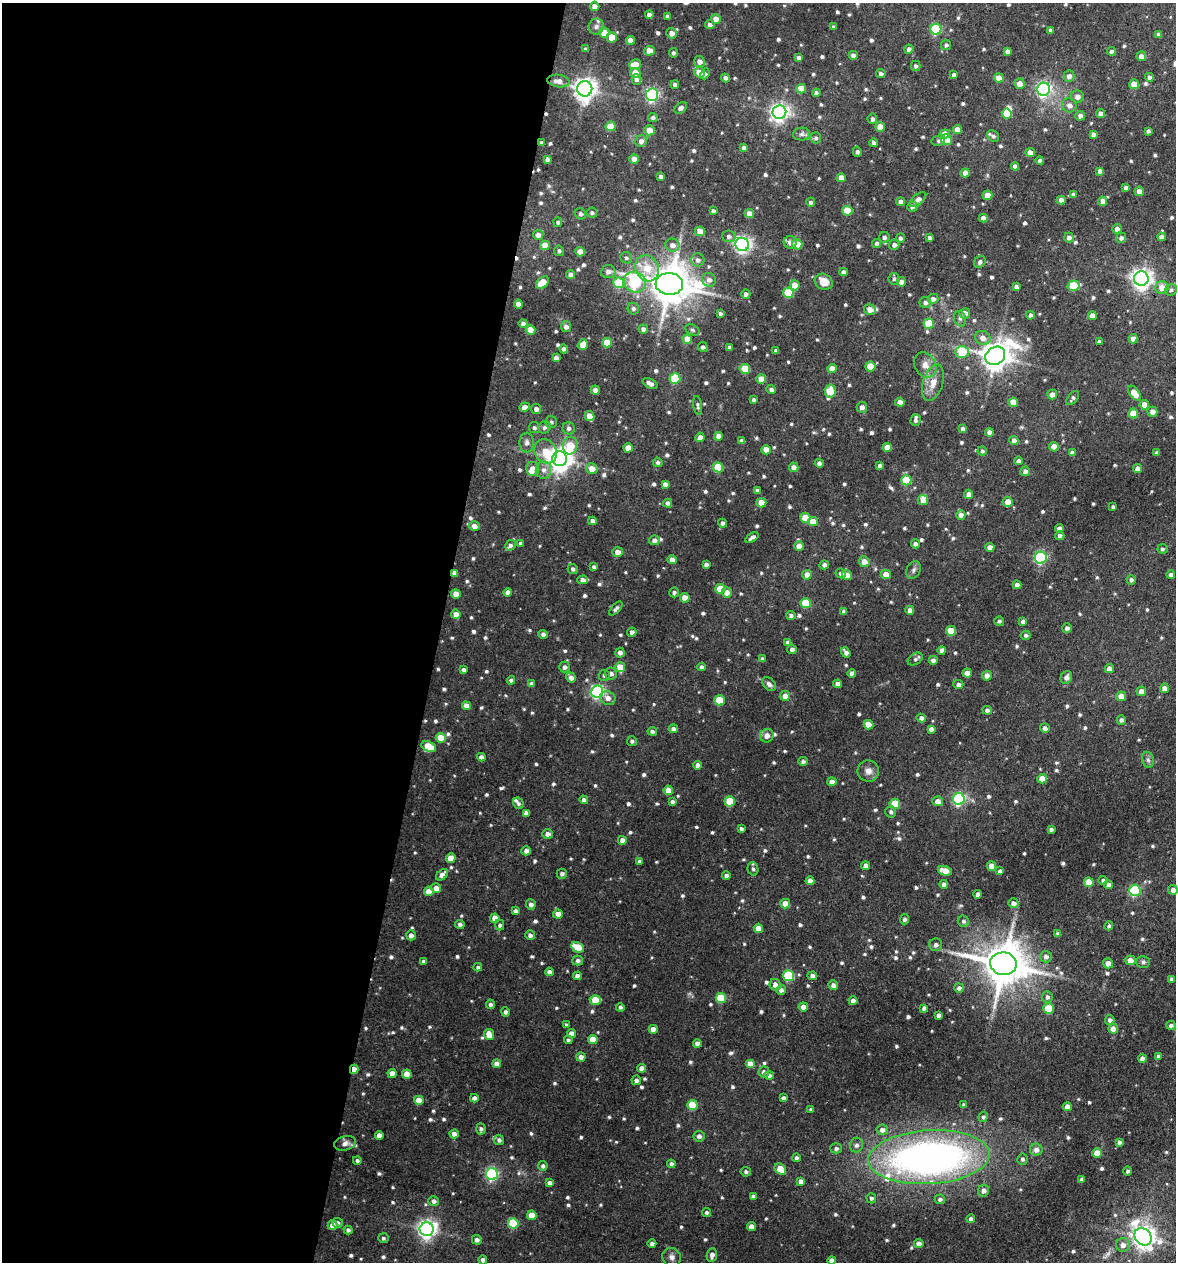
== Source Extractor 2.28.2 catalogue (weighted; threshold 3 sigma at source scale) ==
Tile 5 of 4 x 4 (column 1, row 2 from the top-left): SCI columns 128-1301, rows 2530-3789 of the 5073 x 5061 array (HDU 1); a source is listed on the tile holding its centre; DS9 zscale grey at full resolution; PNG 1178 x 1264 px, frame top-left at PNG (2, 3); each listed source drawn as its Kron ellipse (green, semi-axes under 4 px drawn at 4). Shown black and unused: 37% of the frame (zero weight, under 3 of 4 exposures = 1% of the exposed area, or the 3 px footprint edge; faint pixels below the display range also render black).
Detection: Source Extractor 2.28.2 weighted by HDU 2 'WHT'; one run over the whole footprint, this tile lists its part. Background 0.122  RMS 0.0083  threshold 0.0373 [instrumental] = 3 sigma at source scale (4.5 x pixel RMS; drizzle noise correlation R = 1.50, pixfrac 1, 0.05/0.05 arcsec/px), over >= 5 px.
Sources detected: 845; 1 too faint to see at this stretch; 1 inside a brighter object's white glare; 1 cosmic-ray / hot-pixel residue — neither listed nor drawn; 7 inside a brighter listed object's ellipse — not listed separately; of the other 835, all 500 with FLUX_AUTO >= 1.83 (the completeness limit of this list) listed and drawn (335 fainter detections not listed), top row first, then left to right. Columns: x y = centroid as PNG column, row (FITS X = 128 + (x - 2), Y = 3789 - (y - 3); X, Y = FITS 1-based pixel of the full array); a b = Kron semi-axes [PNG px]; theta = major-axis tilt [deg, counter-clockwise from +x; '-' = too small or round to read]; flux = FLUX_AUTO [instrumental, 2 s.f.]
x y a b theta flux
595 6 5 4 - 5.2
649 15 4 4 - 3.7
667 16 4 3 - 2.8
716 19 5 5 - 9.4
710 25 5 4 - 3.4
596 27 8 7 - 2.7
833 27 4 4 - 1.8
936 29 5 5 - 60
1050 30 4 3 - 2
604 33 5 5 - 16
672 33 5 5 - 4.8
1158 34 4 4 - 2.7
612 37 5 5 - 16
631 40 4 4 - 8.4
946 45 5 5 - 2.3
586 49 4 4 - 2.5
909 49 4 4 - 2.8
649 51 5 4 - 11
1008 51 4 4 - 2.9
1111 51 4 4 - 3
673 53 4 4 - 2
853 55 4 4 - 3.8
1141 56 5 4 - 5.1
799 58 4 4 - 2.8
699 61 5 5 - 4.6
635 64 6 5 - 8.5
916 66 5 4 - 2
699 72 5 5 - 13
635 73 5 5 - 16
705 74 6 4 67 2.3
881 74 4 4 - 2.5
954 75 4 3 - 2.5
1069 76 6 5 - 4.4
1149 77 4 4 - 3.6
725 78 4 4 - 2.5
999 78 5 4 - 9.1
636 79 5 5 - 2.6
558 81 11 6 -9 6.1
1020 84 5 5 - 6.2
1134 84 5 5 - 15
675 85 4 4 - 2.9
585 89 7 7 - 670
801 89 5 5 - 15
1043 89 6 6 - 190
816 93 4 4 - 2.5
652 95 6 6 - 140
1077 97 6 6 - 4.7
1069 105 7 6 - 4.2
681 108 7 5 35 3.2
779 112 7 6 - 380
1007 114 5 5 - 15
1101 114 4 4 - 4.9
1080 116 5 5 - 4.1
653 117 5 4 - 2.1
872 119 5 4 - 2.4
611 126 5 5 - 16
880 127 5 5 - 12
650 130 5 5 - 11
957 130 4 4 - 7.7
1148 131 4 3 - 1.9
801 134 8 6 2 2.8
945 134 5 4 - 8.6
1093 134 4 4 - 3.2
993 136 6 5 - 2.4
816 138 5 5 - 1.9
946 140 5 5 - 35
641 141 6 5 - 3.9
938 141 7 5 14 1.8
541 143 3 3 - 2.1
874 143 4 4 - 2.3
744 148 4 4 - 3.8
857 152 5 4 - 2.2
1030 152 4 4 - 6.2
547 159 4 4 - 3.1
634 159 4 4 - 8.3
1040 161 4 4 - 2.1
1015 166 4 4 - 4
1100 171 4 4 - 3.2
965 173 4 4 - 5.8
661 176 4 4 - 2.7
841 178 4 4 - 6.6
1126 188 4 4 - 3
1139 191 5 4 - 4.3
1073 194 4 4 - 2
987 195 5 5 - 9.5
918 199 10 5 38 3.8
1061 200 4 4 - 4.8
1103 201 4 4 - 6.1
811 202 4 4 - 2.4
901 202 4 4 - 4.1
912 207 5 5 - 2.8
713 211 4 3 - 2.2
847 211 5 5 - 28
592 213 5 5 - 1.9
581 214 6 5 - 2.4
749 214 4 4 - 7.1
983 218 4 4 - 4.2
558 222 5 4 - 1.8
1117 229 5 4 - 3.6
700 231 5 4 - 9.1
538 235 5 5 - 4.9
729 236 6 6 - 2.9
884 237 5 5 - 3.2
930 237 4 4 - 2
1069 237 5 4 - 3.2
1161 237 4 4 - 4.8
900 238 5 4 - 2
1121 238 5 5 - 2.9
790 242 6 6 - 5
876 243 4 4 - 2
742 244 7 6 - 300
797 244 5 5 - 19
545 245 5 4 - 11
672 245 7 6 - 5.3
894 245 5 5 - 3.2
559 251 5 5 - 1.9
580 252 5 4 - 8.8
626 258 6 5 - 2.2
698 260 7 6 - 3.2
980 262 6 5 - 2.7
647 268 13 11 -62 16
608 272 7 6 - 4.3
844 272 4 4 - 3.4
571 275 4 4 - 5.3
894 279 6 5 - 1.9
1141 279 7 7 - 520
709 280 7 6 - 4
542 282 7 5 40 14
635 282 11 10 - 73
824 282 9 7 -28 11
901 282 4 4 - 6.3
619 283 5 5 - 40
669 284 14 11 -4 3000
795 285 5 5 - 14
1016 286 4 3 - 2.4
1073 286 6 5 - 35
1162 288 6 6 - 8.2
1171 290 6 5 - 2
788 293 5 5 - 35
746 294 5 4 - 2.8
933 299 5 5 - 3.6
925 302 5 5 - 3
518 304 4 4 - 6.3
633 309 6 5 - 2.3
870 309 6 5 - 7.4
720 313 4 4 - 1.8
965 313 5 5 - 6.2
1030 315 4 4 - 3.1
1092 316 4 4 - 5.6
960 319 8 6 -73 2.3
929 323 5 5 - 27
523 324 4 4 - 3.6
566 327 5 5 - 3.8
643 329 5 4 - 3.2
531 330 5 4 - 13
692 330 7 5 -27 1.9
983 338 8 7 - 6
687 339 5 4 - 10
1133 339 4 4 - 4.9
1099 341 4 3 - 2.1
607 343 5 5 - 15
583 345 5 4 - 8.3
703 347 5 5 - 2.4
729 347 4 4 - 2.1
564 349 4 4 - 2.8
776 351 4 4 - 2.7
962 352 7 6 - 32
995 356 10 8 34 1200
556 358 4 4 - 3.8
925 365 13 10 -60 7.4
870 366 5 5 - 14
745 369 5 5 - 29
832 369 5 4 - 7
675 378 5 5 - 47
761 379 5 4 - 12
650 383 8 4 -28 4.1
933 383 19 10 72 10
595 390 4 4 - 3.8
771 390 5 4 - 2.8
830 391 6 5 - 18
1134 393 8 5 -54 12
1052 395 5 5 - 5.7
1073 398 8 5 52 2.4
753 400 4 3 - 2
900 402 5 4 - 5.8
1013 402 5 5 - 13
698 405 9 4 -81 1.9
1144 405 5 4 - 10
524 407 5 4 - 4
862 407 5 5 - 4
536 409 5 5 - 3
1152 412 5 5 - 4.7
1133 413 5 5 - 16
590 416 5 4 - 12
915 420 6 5 - 2
551 422 6 6 - 2.3
544 427 6 6 - 2.4
534 428 5 5 - 2.1
569 428 6 6 - 2.8
963 429 4 4 - 3.7
989 432 4 4 - 3.9
718 436 4 4 - 6.6
700 437 5 4 - 4.2
1014 440 4 4 - 5
742 441 4 4 - 3.1
527 443 10 7 90 3.3
570 446 9 7 77 24
887 447 5 4 - 9.1
1054 447 4 4 - 9.9
628 448 4 4 - 10
766 450 5 4 - 8.7
546 451 12 10 -61 16
982 451 4 4 - 2
1072 453 4 4 - 3.7
1157 453 4 3 - 2.1
560 459 7 7 - 830
1019 461 4 4 - 3.7
658 462 5 4 - 2
819 463 4 4 - 3.9
879 465 4 4 - 2.3
718 467 5 5 - 32
794 467 5 4 - 6.2
1138 468 4 4 - 4.9
533 469 7 6 - 7.5
592 469 5 5 - 7.8
543 470 9 8 - 4.6
1025 471 5 4 - 3.5
906 480 5 5 - 31
665 484 4 4 - 3.7
757 490 4 4 - 2.1
969 494 5 4 - 5.5
923 500 5 5 - 5.6
1008 502 5 5 - 10
668 503 4 4 - 3.3
761 503 5 4 - 11
1113 507 4 3 - 1.9
961 515 5 4 - 5.3
805 518 5 5 - 21
592 521 4 4 - 3.8
813 521 5 4 - 10
723 523 4 4 - 2.6
474 526 5 5 - 5.5
1059 528 4 4 - 4.1
1060 536 4 4 - 2.9
752 537 7 3 34 2.6
654 540 5 4 - 3.6
520 543 4 4 - 2.1
915 544 4 4 - 2.8
510 545 5 4 - 2.5
799 546 4 4 - 7.9
990 547 4 4 - 6.4
1162 549 5 5 - 1.9
617 552 5 4 - 6
1041 558 6 6 - 130
672 560 4 4 - 6.8
864 562 5 5 - 7.4
706 564 4 3 - 2.1
824 565 5 4 - 3.2
594 567 3 3 - 2.2
573 569 5 5 - 2.2
914 570 9 6 62 2.6
455 573 4 4 - 5.1
841 573 5 4 - 3
886 574 5 4 - 8.5
807 575 5 5 - 6
847 575 5 4 - 7.9
1171 575 4 4 - 3.8
583 580 5 4 - 4.7
1131 580 5 4 - 2.4
1017 585 4 4 - 4.7
720 589 5 5 - 22
674 592 5 4 - 2
727 592 5 5 - 6.7
508 593 4 4 - 4.8
456 594 5 4 - 8.1
685 598 5 5 - 9.4
806 603 5 5 - 32
616 609 8 4 48 2.2
910 610 4 4 - 5
844 611 4 3 - 2.1
456 614 5 4 - 6.5
791 615 5 4 - 2.2
999 621 5 4 - 2.1
1023 621 4 4 - 2.9
1067 628 5 4 - 2.8
951 631 5 4 - 18
632 632 4 4 - 3.5
543 634 4 4 - 2.7
1026 635 5 4 - 2.1
788 643 4 4 - 4.3
792 649 5 4 - 2.8
942 650 4 4 - 4.2
846 652 5 4 - 3.4
620 653 5 4 - 3.4
762 659 4 3 - 2.4
915 659 8 5 33 2.1
933 660 4 4 - 3.1
565 667 5 5 - 3.2
620 667 5 5 - 16
702 667 4 4 - 2.5
1109 669 4 4 - 6
464 670 4 4 - 2.7
611 673 6 5 - 3.4
852 673 4 4 - 3.6
967 673 4 4 - 6.7
604 675 5 5 - 2.1
987 676 5 5 - 5.5
571 677 5 4 - 4.4
1066 677 6 5 - 4.2
511 680 4 4 - 2
531 684 4 4 - 2.9
769 684 8 5 -46 3
837 684 4 4 - 4.3
958 684 5 4 - 2.8
1164 688 4 4 - 5.4
1141 691 5 4 - 5.7
597 692 6 6 - 170
785 696 5 5 - 6
1121 696 5 5 - 7.6
608 698 8 6 -30 5
720 700 5 5 - 32
466 706 4 4 - 5.8
987 710 5 4 - 2.9
921 718 5 4 - 3.5
1121 720 5 4 - 2.7
868 725 5 4 - 9.5
1045 728 5 4 - 2.8
673 729 5 4 - 3.5
931 729 4 4 - 3.4
652 731 5 4 - 2.3
767 736 7 6 - 4.8
441 738 5 5 - 15
632 741 5 5 - 2.3
429 746 8 5 -20 25
481 757 4 4 - 3.8
1148 760 8 6 -74 2.3
803 761 4 4 - 2.2
697 765 4 4 - 3.8
868 771 11 10 - 5.8
1042 779 5 4 - 11
832 782 4 4 - 6.1
668 790 4 4 - 9.1
959 799 6 6 - 130
584 800 4 4 - 3
730 801 5 5 - 28
938 801 5 5 - 7.1
672 802 4 4 - 2.3
518 803 6 5 - 2.1
895 804 5 5 - 23
891 812 6 5 - 2.3
526 813 4 4 - 3.8
741 829 4 4 - 2.4
1051 829 4 3 - 2.5
548 834 5 4 - 4.6
622 840 4 4 - 4.9
526 851 5 4 - 3.6
451 858 5 4 - 11
639 861 3 3 - 2.3
866 866 4 4 - 5
991 866 5 4 - 8.9
753 869 7 5 -74 2
945 871 7 4 -18 12
1000 871 4 4 - 2.8
562 874 5 5 - 2.7
442 875 7 4 41 5.6
726 875 4 4 - 2.2
1103 880 4 4 - 2.2
810 881 4 4 - 5.3
1089 882 5 5 - 17
944 884 4 4 - 3.1
1108 885 4 4 - 4.5
436 888 5 4 - 6.5
1135 890 5 5 - 85
1173 890 5 5 - 4
429 891 5 4 - 8.7
978 894 4 4 - 4.3
1013 903 5 4 - 4.1
531 904 5 5 - 3.5
785 904 5 5 - 8.3
515 911 4 4 - 2.5
558 914 5 4 - 8.7
495 918 4 4 - 8.3
905 919 5 4 - 2.5
963 921 6 5 - 2
460 924 5 4 - 2.4
500 925 5 4 - 2
1109 926 4 4 - 2.2
758 928 4 4 - 7.3
1058 934 4 4 - 2.6
411 935 5 4 - 4.1
530 935 5 5 - 3.2
936 945 6 6 - 3.2
577 947 7 5 -29 22
1046 957 6 5 - 3.3
578 960 5 5 - 2.3
1130 960 5 5 - 8.3
423 961 4 4 - 1.9
1143 962 6 6 - 2.1
1108 963 5 5 - 6.4
1003 964 13 11 -9 3200
478 967 4 4 - 1.9
549 972 4 4 - 3.3
577 976 4 4 - 4.1
789 976 5 5 - 59
812 976 4 4 - 3.1
1171 979 4 3 - 2.2
775 985 6 5 - 4.2
833 985 5 4 - 3.4
959 988 5 4 - 2.7
781 990 5 5 - 3.3
1047 997 6 5 - 2.6
721 998 5 5 - 37
595 1000 5 5 - 21
853 1001 4 4 - 5.9
490 1004 4 4 - 2.4
620 1007 4 4 - 2
803 1007 4 4 - 5
924 1008 4 4 - 3.1
1048 1008 5 5 - 25
505 1012 5 4 - 2.3
938 1015 4 4 - 2.9
1110 1020 5 4 - 2.8
566 1025 4 3 - 1.9
1171 1025 5 4 - 2.2
653 1029 4 4 - 6.5
1113 1029 5 5 - 6.2
572 1033 4 4 - 5.4
489 1034 5 5 - 8.9
593 1039 5 4 - 13
568 1040 4 4 - 1.8
697 1043 4 4 - 4.2
1158 1056 4 4 - 2.5
581 1057 4 4 - 5.2
1142 1058 4 4 - 4.6
497 1064 4 4 - 5.6
750 1064 5 4 - 7
642 1068 4 4 - 5.4
354 1069 4 4 - 8.1
764 1072 5 5 - 3.2
392 1073 4 4 - 7
407 1074 5 4 - 13
769 1075 5 4 - 2.5
636 1080 5 5 - 2.9
474 1098 4 4 - 4.2
784 1098 4 4 - 3.3
419 1100 5 4 - 10
692 1105 5 5 - 29
964 1105 4 3 - 2
1067 1107 4 4 - 6.1
811 1110 4 3 - 1.9
983 1117 5 4 - 1.9
481 1129 6 4 -86 2.1
882 1130 6 5 - 4.2
454 1134 4 4 - 5
379 1135 4 4 - 5.3
699 1136 5 5 - 3.4
499 1140 5 5 - 2.6
1119 1142 4 4 - 2.7
345 1143 11 7 14 4.7
856 1145 7 6 - 3.1
836 1148 5 5 - 2.4
1036 1150 6 6 - 5
1097 1153 5 5 - 11
929 1157 61 27 4 460
796 1158 4 4 - 1.9
1022 1159 6 5 - 2.4
357 1161 4 4 - 2.2
671 1164 4 4 - 2.4
543 1166 5 4 - 2.5
780 1169 6 5 - 14
1128 1171 4 4 - 1.9
746 1172 5 4 - 2
492 1174 6 6 - 130
1082 1179 4 4 - 2.6
801 1181 4 4 - 4.2
550 1183 4 4 - 4.2
983 1191 6 5 - 3.8
753 1196 4 4 - 3
871 1198 5 5 - 2.2
940 1199 5 5 - 2.3
434 1201 5 5 - 3.2
706 1212 4 4 - 1.9
532 1215 5 4 - 15
971 1219 4 4 - 2.4
338 1223 5 5 - 2.3
513 1223 5 5 - 43
332 1225 5 5 - 8
751 1227 4 4 - 6.7
427 1229 7 7 - 440
348 1230 4 4 - 2.5
1143 1237 9 8 - 670
383 1238 5 5 - 1.9
477 1240 5 4 - 3.3
652 1243 4 4 - 2.3
919 1244 5 4 - 5.2
1123 1245 7 7 - 5.4
712 1255 7 5 82 3.5
672 1257 9 9 - 3.9
483 1260 5 4 - 2.7
831 1260 4 4 - 4.3
Overlapping masked pixels (flux is a lower limit): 5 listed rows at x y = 585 89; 541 143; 455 573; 1003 964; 354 1069
Isophote crosses this tile's border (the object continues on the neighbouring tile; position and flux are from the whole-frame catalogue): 2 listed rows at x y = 483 1260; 831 1260